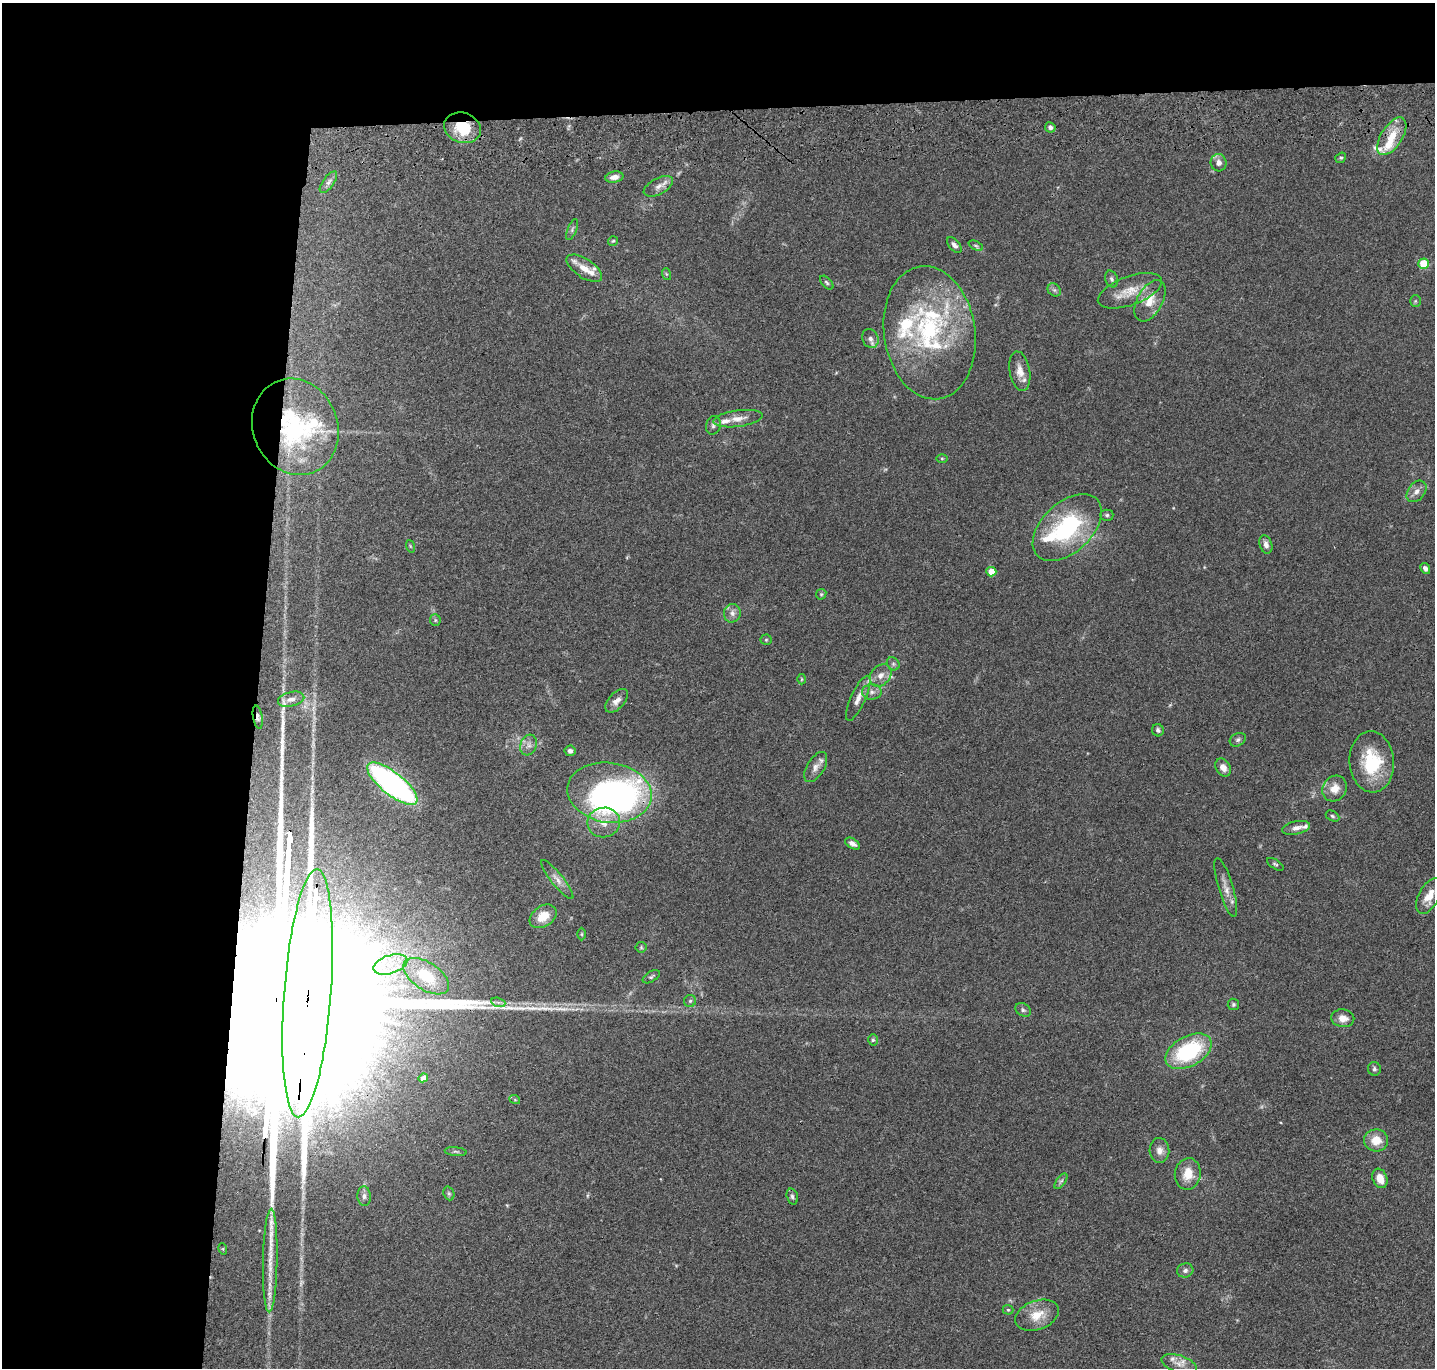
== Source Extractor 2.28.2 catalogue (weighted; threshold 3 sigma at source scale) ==
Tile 1 of 3 x 3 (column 1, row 1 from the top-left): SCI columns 13-1445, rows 2937-4302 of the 4324 x 4505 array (HDU 1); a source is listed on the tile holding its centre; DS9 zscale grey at full resolution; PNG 1437 x 1370 px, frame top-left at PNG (2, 3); each listed source drawn as its Kron ellipse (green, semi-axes under 4 px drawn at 4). Shown black and unused: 24% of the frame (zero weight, under 3 of 4 exposures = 6% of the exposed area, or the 3 px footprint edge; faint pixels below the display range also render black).
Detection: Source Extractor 2.28.2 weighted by HDU 2 'WHT'; one run over the whole footprint, this tile lists its part. Background 0.0839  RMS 0.0062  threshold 0.0277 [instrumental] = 3 sigma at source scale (4.5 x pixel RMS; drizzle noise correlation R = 1.50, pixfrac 1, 0.05/0.05 arcsec/px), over >= 5 px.
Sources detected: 116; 1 too faint to see at this stretch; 1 inside a brighter object's white glare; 2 long thin detections or spike segments (spike, bleed or trail) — neither listed nor drawn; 15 inside a brighter listed object's ellipse — not listed separately; the other 97 listed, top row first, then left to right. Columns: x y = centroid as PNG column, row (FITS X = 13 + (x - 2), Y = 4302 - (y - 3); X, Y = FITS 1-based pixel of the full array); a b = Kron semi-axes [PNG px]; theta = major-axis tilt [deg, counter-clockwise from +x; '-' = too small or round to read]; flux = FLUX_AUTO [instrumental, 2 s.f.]
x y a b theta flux
1050 127 5 5 - 1.9
463 128 19 15 -19 21
1392 136 21 10 58 12
1341 158 6 4 38 0.91
1219 163 9 8 - 3.5
614 177 9 5 11 4
328 182 13 5 54 2.5
658 186 16 8 28 4
572 229 11 4 68 1.5
613 241 5 5 - 0.86
954 245 9 5 -49 2.4
976 246 8 4 -24 1
1423 264 5 5 - 25
584 268 20 9 -33 6.9
666 274 6 4 -71 0.78
1111 279 8 6 -72 1.6
827 283 8 5 -46 1.2
1054 290 7 6 - 1.6
1130 291 34 14 20 14
1150 301 22 12 61 10
1415 301 6 5 - 0.88
930 333 67 45 -82 95
870 338 10 8 -67 2.7
1020 371 20 10 -80 6.5
738 419 25 8 8 6.4
713 425 9 7 74 2.1
295 427 49 42 -68 77
942 458 6 4 -1 0.83
1416 491 12 8 50 3.7
1107 515 6 5 - 1.1
1067 528 41 25 43 64
1266 544 9 6 -72 2.7
410 546 6 4 -71 0.7
1425 568 6 4 -58 2.4
991 572 5 5 - 12
821 594 5 5 - 0.85
732 613 9 8 - 3.1
435 620 6 5 - 0.92
766 640 5 5 - 0.85
893 664 7 6 - 1.4
881 675 12 9 47 4.6
802 679 5 3 - 0.59
872 692 10 7 2 2.8
858 698 24 7 65 5.3
291 699 13 7 14 3.6
617 701 14 8 47 4
258 717 11 5 -80 2
1158 730 6 6 - 1.6
1238 740 8 6 29 1.6
529 745 10 8 71 3.2
570 751 5 5 - 1.8
1372 762 30 22 -86 32
816 767 17 8 58 4.4
1223 768 9 7 -56 4.4
392 784 31 11 -38 180
1335 789 13 11 54 7.5
609 793 42 30 -8 270
1332 816 7 5 -28 1.2
604 822 16 15 - 8.1
1296 828 14 6 12 3.6
852 844 8 5 -31 2.7
1275 864 9 4 -32 1.2
557 879 24 6 -51 4.5
1226 888 31 7 -73 6.2
1429 896 19 10 62 7.8
543 916 15 10 33 10
582 934 6 4 90 0.7
641 947 5 5 - 0.79
390 964 17 9 17 9.7
426 976 26 13 -33 18
651 977 9 5 32 1.2
308 993 124 23 86 120000
690 1001 6 6 - 1.2
498 1002 7 4 -18 1.4
1233 1004 6 5 - 1.1
1023 1010 8 6 -34 1.6
1343 1018 11 9 -8 5.2
873 1040 5 5 - 0.93
1188 1051 25 15 29 53
1374 1069 7 6 - 1.4
423 1078 5 4 - 2
515 1100 5 3 - 0.56
1376 1140 12 11 - 8.8
1159 1150 12 10 -85 4.3
456 1152 11 4 -6 1.4
1188 1174 16 13 81 11
1380 1178 10 7 -70 7.6
1061 1181 9 4 54 1.3
449 1193 7 5 -69 1.2
364 1196 10 6 -86 2.1
792 1197 8 5 -74 1.5
223 1249 6 3 -73 0.61
270 1260 52 7 89 15
1185 1270 8 7 - 2.1
1008 1310 5 5 - 0.75
1037 1315 23 14 19 12
1179 1364 18 8 -18 5.6
Overlapping masked pixels (flux is a lower limit): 5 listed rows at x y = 463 128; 295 427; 258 717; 609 793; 308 993